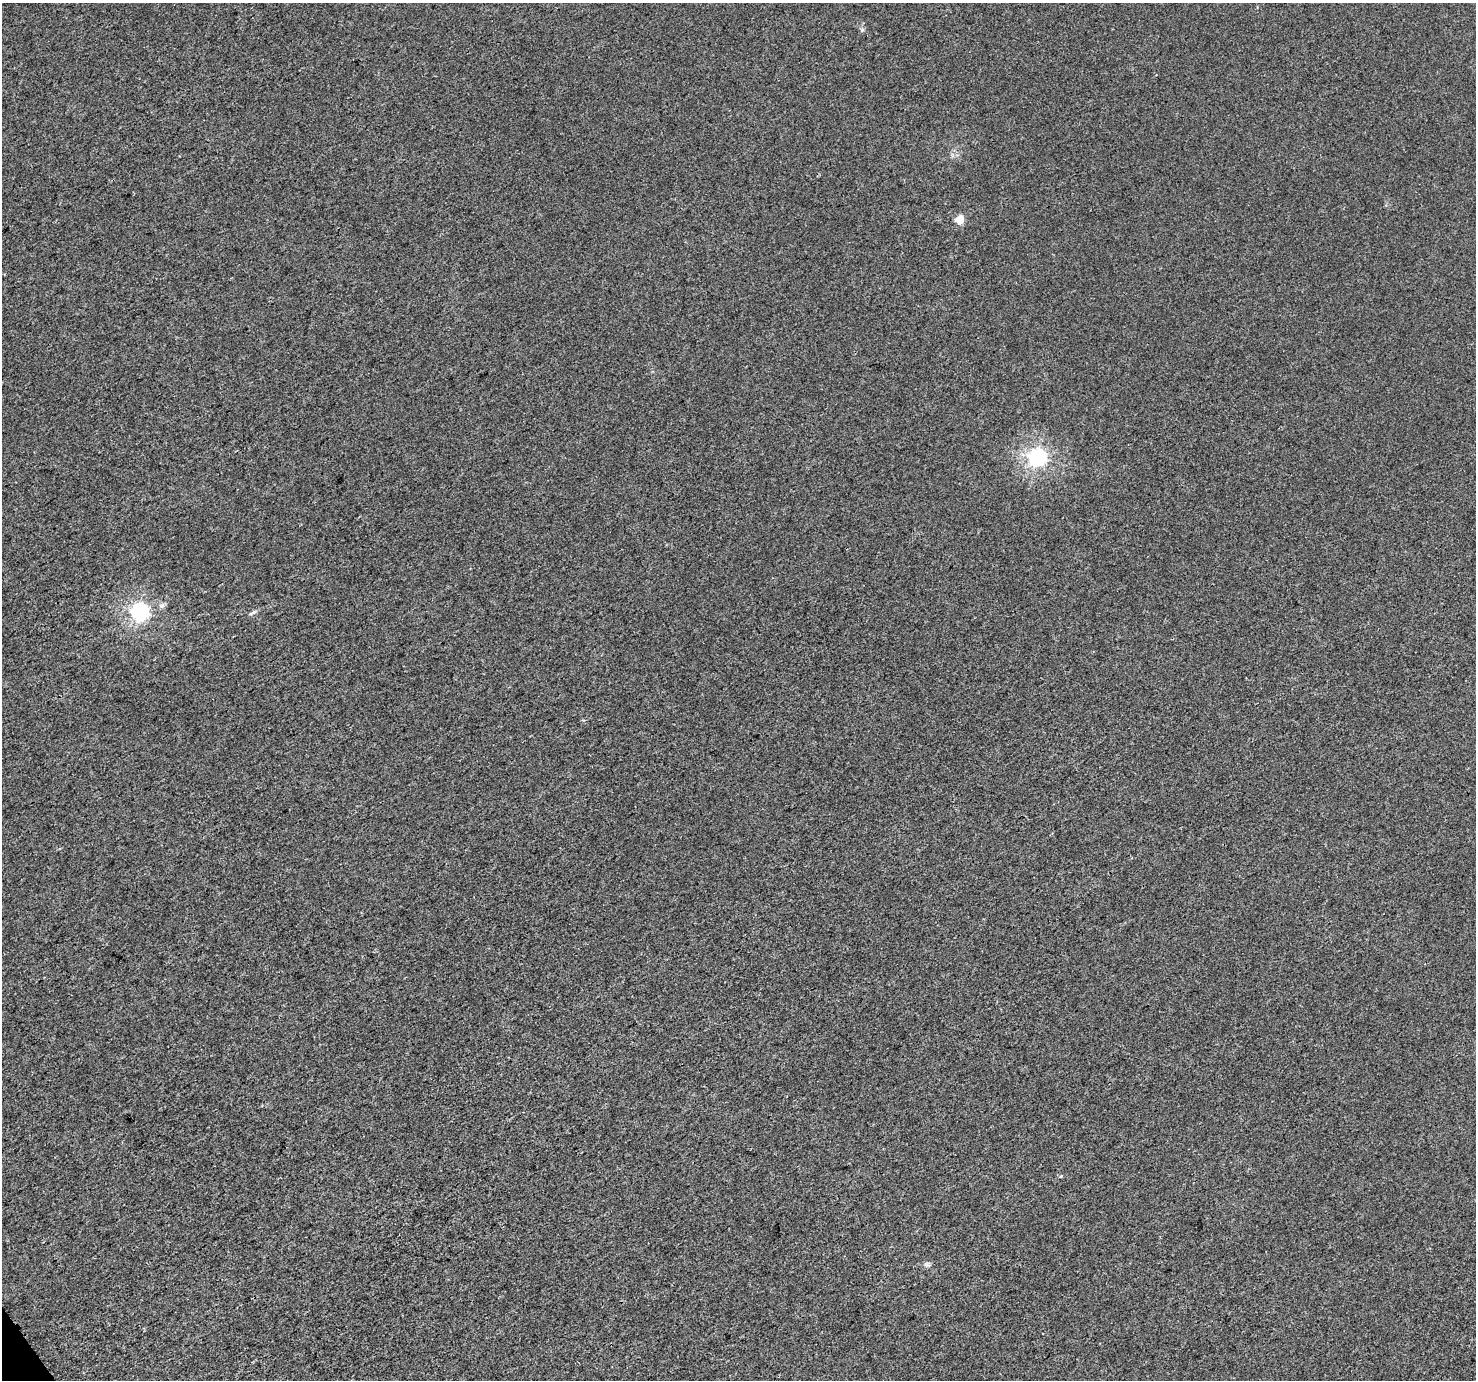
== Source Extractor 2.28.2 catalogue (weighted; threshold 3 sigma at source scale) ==
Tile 7 of 4 x 4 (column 3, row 2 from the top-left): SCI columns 2968-4441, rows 2900-4277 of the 5941 x 5860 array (HDU 1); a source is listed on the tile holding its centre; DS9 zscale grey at full resolution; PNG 1478 x 1382 px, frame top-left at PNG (2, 3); no overlay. Shown black and unused: <1% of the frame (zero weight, under 3 of 4 exposures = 2% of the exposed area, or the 3 px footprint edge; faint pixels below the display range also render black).
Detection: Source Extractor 2.28.2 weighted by HDU 2 'WHT'; one run over the whole footprint, this tile lists its part. Background 5.82e-04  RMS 0.0026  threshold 0.0118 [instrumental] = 3 sigma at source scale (4.5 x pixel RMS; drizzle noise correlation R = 1.50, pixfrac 1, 0.0396/0.0396 arcsec/px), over >= 5 px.
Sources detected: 6; all 6 listed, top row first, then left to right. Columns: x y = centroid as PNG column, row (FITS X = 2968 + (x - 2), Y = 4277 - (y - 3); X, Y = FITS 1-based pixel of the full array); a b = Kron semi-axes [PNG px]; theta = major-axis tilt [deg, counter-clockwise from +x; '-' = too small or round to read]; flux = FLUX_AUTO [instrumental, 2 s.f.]
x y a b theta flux
862 30 6 5 - 0.46
960 219 5 5 - 8.6
1037 457 7 6 - 94
140 612 7 6 - 92
253 613 13 3 29 0.62
927 1265 11 3 -15 0.6